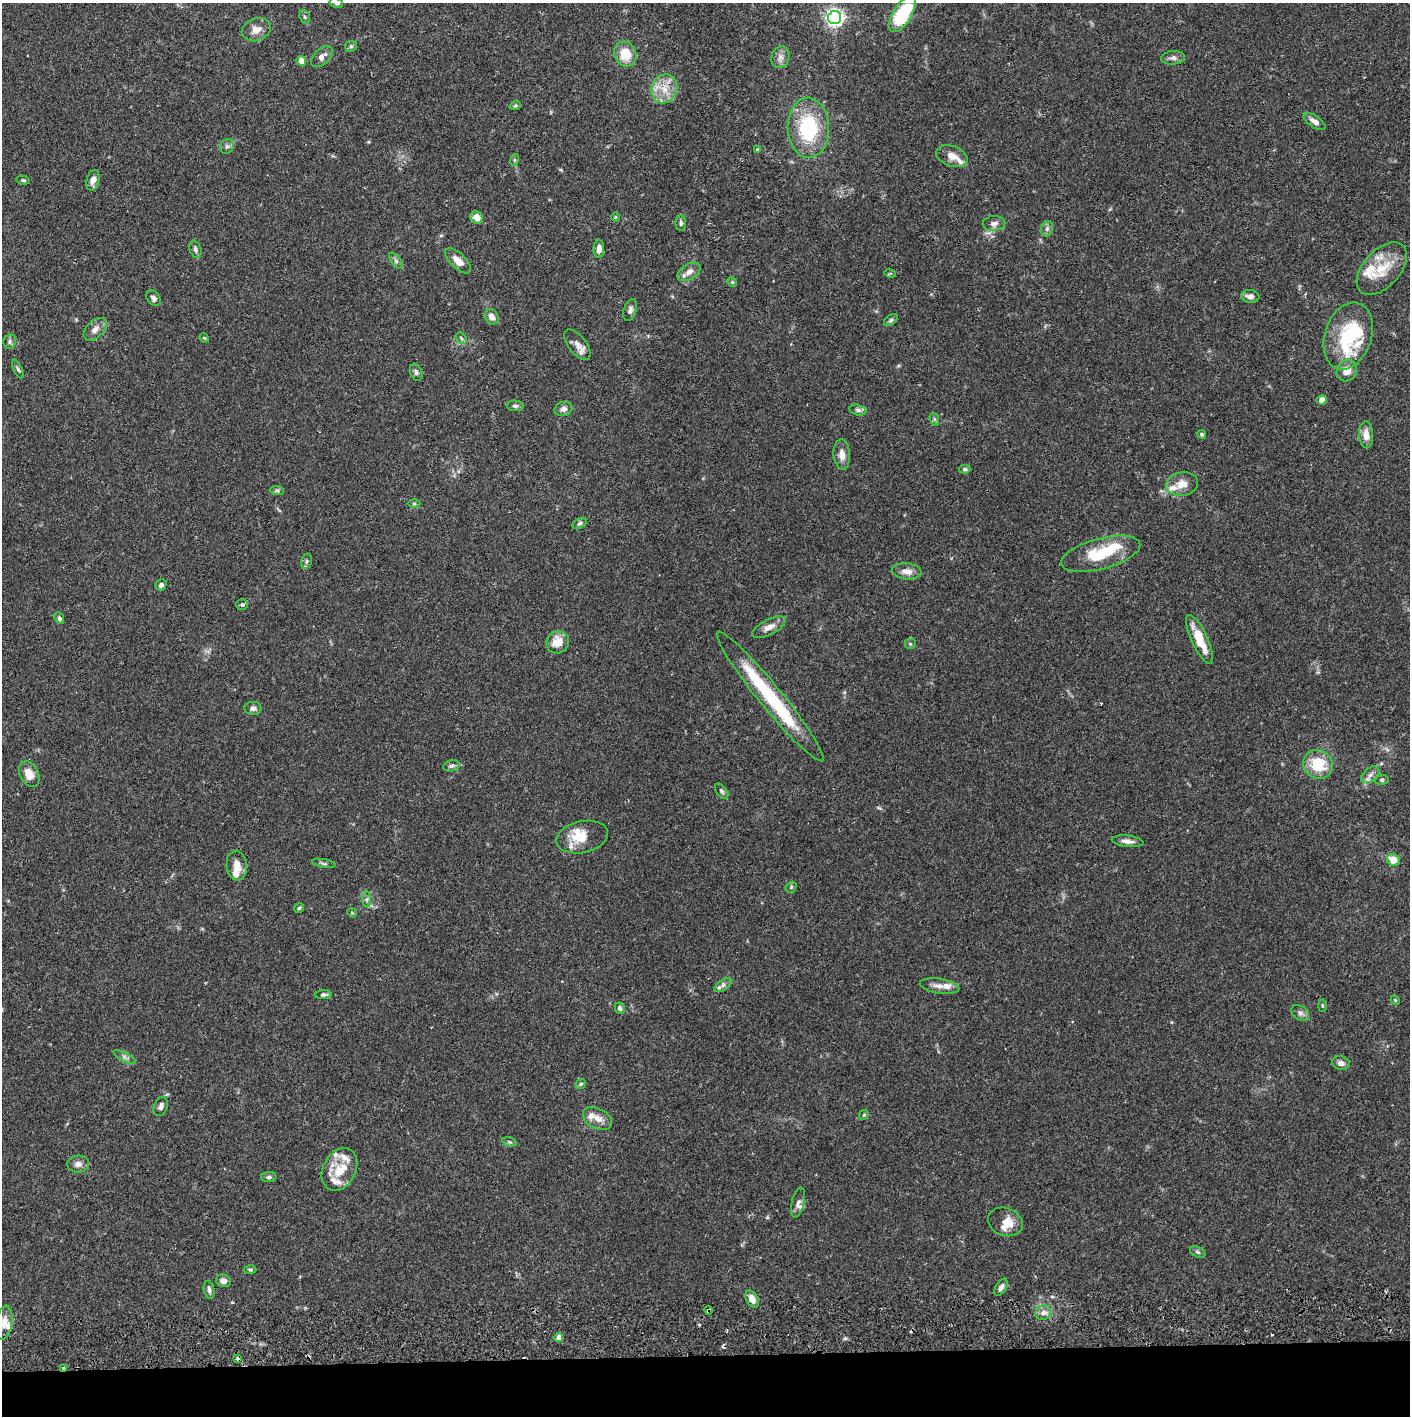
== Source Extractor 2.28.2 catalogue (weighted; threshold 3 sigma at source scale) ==
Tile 8 of 3 x 3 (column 2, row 3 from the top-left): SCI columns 1412-2819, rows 57-1470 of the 4233 x 4354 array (HDU 1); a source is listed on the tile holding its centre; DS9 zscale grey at full resolution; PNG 1412 x 1418 px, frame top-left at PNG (2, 3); each listed source drawn as its Kron ellipse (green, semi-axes under 4 px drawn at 4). Shown black and unused: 4% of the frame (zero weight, under 2 of 3 exposures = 3% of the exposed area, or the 3 px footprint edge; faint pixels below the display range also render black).
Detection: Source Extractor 2.28.2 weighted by HDU 2 'WHT'; one run over the whole footprint, this tile lists its part. Background 0.0674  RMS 0.0048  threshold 0.0217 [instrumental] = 3 sigma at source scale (4.5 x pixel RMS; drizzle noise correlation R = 1.50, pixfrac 1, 0.05/0.05 arcsec/px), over >= 5 px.
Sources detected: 139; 1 inside a brighter object's white glare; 2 cosmic-ray / hot-pixel residue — neither listed nor drawn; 17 inside a brighter listed object's ellipse — not listed separately; the other 119 listed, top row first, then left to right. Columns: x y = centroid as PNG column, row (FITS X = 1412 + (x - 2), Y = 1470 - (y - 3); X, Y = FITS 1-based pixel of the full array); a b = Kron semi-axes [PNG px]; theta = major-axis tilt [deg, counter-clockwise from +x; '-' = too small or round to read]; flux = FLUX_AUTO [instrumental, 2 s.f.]
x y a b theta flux
336 3 7 5 -16 0.84
902 14 20 9 58 32
305 17 7 5 -73 0.91
835 18 6 6 - 190
256 30 15 11 20 4.4
351 46 6 5 - 0.87
625 54 13 11 -68 9.5
322 57 13 7 43 2.9
780 57 11 9 73 2.6
1173 58 12 6 3 1.9
301 61 5 4 - 8.6
664 89 15 12 67 7.9
515 106 6 3 19 0.63
1314 121 13 6 -35 2.9
808 128 30 20 -88 35
227 146 8 6 55 1.3
758 149 3 3 - 1.9
952 156 16 10 -19 4.4
514 160 6 4 72 0.58
23 180 7 4 -10 0.76
93 180 10 6 75 3
477 217 6 6 - 5.1
615 217 5 3 - 0.44
681 223 8 5 -89 1.2
994 223 11 7 4 2.3
1047 229 8 6 70 1.4
195 249 9 5 -69 1.5
599 249 9 5 88 2.7
396 261 9 4 -55 1.3
458 261 16 7 -43 4.8
1382 269 31 18 48 15
689 272 13 7 31 3.3
890 273 5 3 - 0.51
732 282 5 4 - 0.57
1250 296 9 6 -5 2.2
153 298 9 6 -54 2
630 310 11 6 72 1.7
492 317 8 6 -58 3.1
891 320 8 5 36 0.93
95 329 14 8 45 3.4
1348 336 34 23 72 29
204 338 5 4 - 0.48
461 338 6 4 -48 0.79
10 342 7 6 - 1
577 345 18 9 -52 3.6
18 369 10 3 -65 0.91
1347 370 11 9 56 4.9
416 372 9 6 -68 1.3
1322 400 4 4 - 5.2
515 406 8 5 -6 1.2
563 409 9 7 16 1.9
858 410 8 5 -15 1.2
934 419 7 4 -71 0.88
1202 434 4 4 - 0.77
1366 435 13 7 -87 4.2
842 454 15 8 -85 3.8
965 469 6 4 -1 0.85
1182 484 16 12 8 5.3
277 490 7 4 -2 0.89
414 504 6 4 -1 0.68
580 523 7 5 28 1.1
1101 554 41 15 15 21
307 561 8 5 73 1.1
907 571 15 8 -5 3.8
161 585 6 5 - 1.6
242 605 6 5 - 1.2
59 618 6 4 -64 0.98
769 627 18 7 28 3.8
1200 639 26 8 -65 12
558 642 11 10 - 7.2
910 644 5 5 - 0.63
770 696 83 11 -51 44
253 708 8 6 -4 1.7
1318 764 15 14 - 15
451 766 8 5 10 1.3
29 774 14 9 -63 5.5
1370 775 10 6 38 2.2
1382 780 7 5 7 0.81
722 791 9 5 -54 1.1
582 837 26 16 12 10
1128 841 16 5 -6 2.8
1393 860 6 5 - 6.1
324 863 12 3 -11 0.97
237 866 15 10 -84 4.6
791 887 6 5 - 0.76
367 900 8 4 -90 0.94
299 908 5 4 - 0.74
352 913 5 4 - 0.45
723 985 10 5 36 1.7
939 986 20 7 -8 3.8
323 995 8 4 5 1.2
1395 1000 5 3 - 0.44
1322 1006 6 3 90 0.54
620 1008 6 4 -60 1.4
1300 1013 10 7 -35 1.9
125 1057 12 4 -28 1.5
1341 1063 9 6 -13 1.9
581 1084 5 4 - 0.63
161 1106 10 6 69 1.8
864 1115 5 4 - 0.55
597 1118 15 10 -29 4.5
510 1142 8 4 -14 0.83
78 1164 11 8 2 2.7
339 1169 22 16 63 11
269 1177 8 5 1 1.1
798 1202 15 6 75 2
1005 1222 18 14 -20 6.1
1198 1252 8 5 -27 1
250 1270 6 4 -1 0.73
223 1281 7 6 - 2.4
1001 1287 9 5 60 2
209 1290 9 5 -79 1.5
752 1299 9 6 -59 4.2
709 1310 4 3 - 0.93
1043 1313 8 7 - 2.6
4 1323 17 8 81 4.5
559 1337 4 4 - 4.4
238 1358 4 3 - 3.1
64 1368 4 3 - 1.1
Overlapping masked pixels (flux is a lower limit): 3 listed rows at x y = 709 1310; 238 1358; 64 1368
Isophote crosses this tile's border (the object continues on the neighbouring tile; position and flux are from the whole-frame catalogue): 1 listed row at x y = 336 3